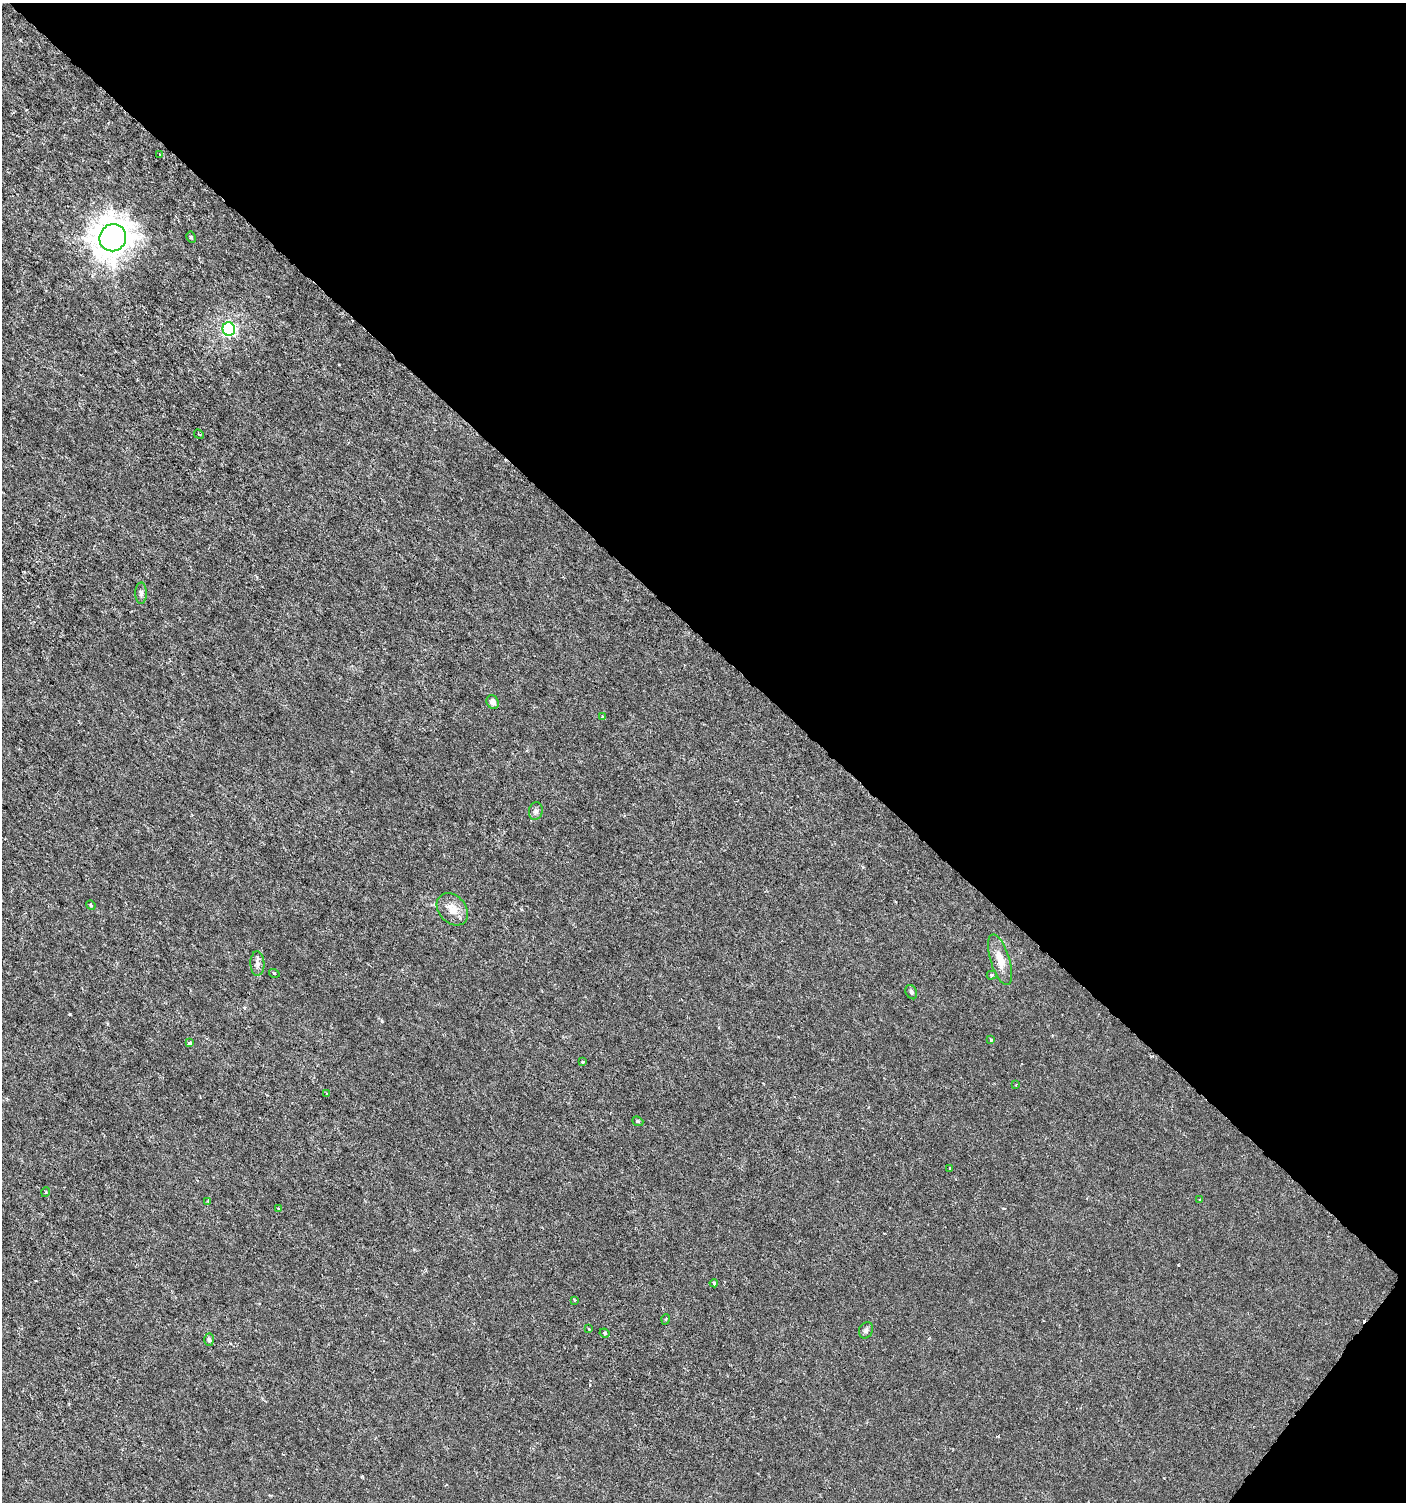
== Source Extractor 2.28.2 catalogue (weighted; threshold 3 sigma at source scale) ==
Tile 8 of 4 x 4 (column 4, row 2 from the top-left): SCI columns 4387-5790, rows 3008-4507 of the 6029 x 6009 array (HDU 1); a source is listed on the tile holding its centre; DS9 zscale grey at full resolution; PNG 1408 x 1504 px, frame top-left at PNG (2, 3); each listed source drawn as its Kron ellipse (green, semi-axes under 4 px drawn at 4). Shown black and unused: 43% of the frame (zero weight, under 3 of 6 exposures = <1% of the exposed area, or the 3 px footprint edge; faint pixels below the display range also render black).
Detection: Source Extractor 2.28.2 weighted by HDU 2 'WHT'; one run over the whole footprint, this tile lists its part. Background 3.95e-05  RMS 0.001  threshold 0.00426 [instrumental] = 3 sigma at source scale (4.09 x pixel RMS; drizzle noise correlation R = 1.36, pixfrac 0.8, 0.0396/0.0396 arcsec/px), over >= 5 px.
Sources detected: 35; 1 cosmic-ray / hot-pixel residue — neither listed nor drawn; the other 34 listed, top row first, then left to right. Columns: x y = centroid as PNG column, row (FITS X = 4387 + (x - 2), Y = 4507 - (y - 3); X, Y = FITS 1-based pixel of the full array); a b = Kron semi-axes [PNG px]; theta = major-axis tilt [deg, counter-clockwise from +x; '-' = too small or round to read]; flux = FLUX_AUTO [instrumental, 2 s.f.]
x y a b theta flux
160 154 3 3 - 0.081
191 237 6 4 -61 0.16
113 238 14 13 - 130
229 329 7 6 - 18
199 434 5 2 - 0.084
141 593 11 5 89 0.26
493 702 7 5 -63 0.53
602 717 4 3 - 0.13
536 811 9 7 75 0.31
91 905 5 4 - 0.11
452 909 18 13 -48 1.2
1000 960 26 9 -73 1.4
257 964 12 7 -88 0.42
274 973 5 3 - 0.097
992 975 5 4 - 0.19
911 992 7 5 -62 0.19
991 1040 4 3 - 0.13
190 1043 4 3 - 0.25
582 1062 4 3 - 0.092
1016 1085 3 2 - 0.075
327 1093 4 3 - 0.14
638 1121 6 4 -21 0.12
950 1168 4 2 - 0.072
46 1192 5 3 - 0.092
1200 1199 3 2 - 0.064
208 1201 4 4 - 0.087
278 1208 4 2 - 0.078
714 1283 4 4 - 0.22
574 1300 4 2 - 0.083
666 1319 5 3 - 0.11
589 1329 4 3 - 0.086
866 1330 8 7 - 0.25
605 1333 5 3 - 0.14
209 1340 6 4 -86 0.21